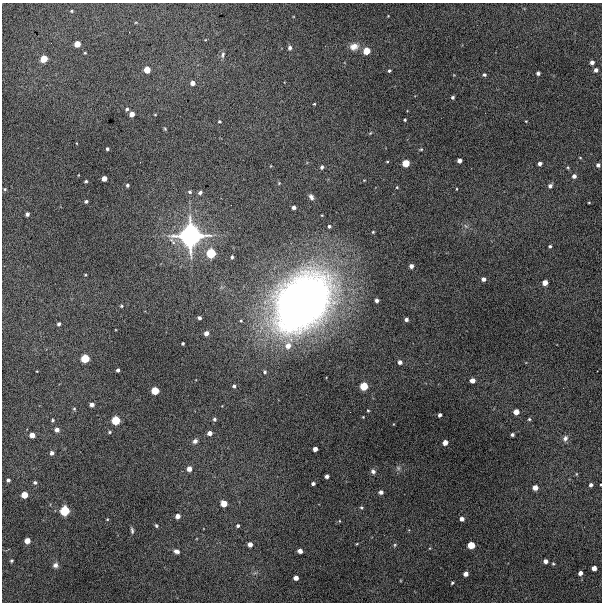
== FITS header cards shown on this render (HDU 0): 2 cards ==
NAXIS1  =                  600 / Width of image
NAXIS2  =                  600 / Height of image

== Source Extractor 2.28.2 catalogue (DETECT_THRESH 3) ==
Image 600 x 600 px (HDU 0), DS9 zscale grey, 1 PNG px = 1 image px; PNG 604 x 604 px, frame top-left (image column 1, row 600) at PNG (2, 3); no overlay
Background 3870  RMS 280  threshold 846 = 3 sigma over >= 5 px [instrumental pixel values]
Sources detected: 139; all 139 listed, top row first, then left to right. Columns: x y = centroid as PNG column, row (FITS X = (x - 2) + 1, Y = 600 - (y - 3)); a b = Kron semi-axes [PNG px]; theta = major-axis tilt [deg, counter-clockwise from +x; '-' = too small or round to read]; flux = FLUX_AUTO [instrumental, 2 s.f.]
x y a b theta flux
72 11 4 3 - 2.6e+04
388 16 3 3 - 1.2e+04
205 40 4 3 - 1.5e+04
77 44 5 5 - 2.2e+05
354 47 11 9 16 1.6e+05
290 48 5 5 - 4.8e+04
366 51 6 6 - 2.8e+05
85 53 3 3 - 1.9e+04
223 55 10 5 73 5.6e+04
44 59 6 5 - 3.0e+05
592 62 4 4 - 7.5e+04
147 70 5 5 - 2.4e+05
596 70 5 4 - 6.7e+04
389 71 3 3 - 2.9e+04
538 73 4 4 - 5.8e+04
484 75 4 4 - 3.6e+04
193 83 5 4 - 1.0e+05
452 97 4 3 - 3.5e+04
314 104 3 3 - 2.0e+04
127 109 4 4 - 3.9e+04
132 114 5 4 - 1.2e+05
155 115 4 2 - 1.5e+04
405 120 3 3 - 2.4e+04
219 121 3 3 - 2.6e+04
526 121 3 2 - 1.3e+04
165 129 5 3 - 2.2e+04
370 133 5 3 - 1.9e+04
107 149 3 3 - 3.5e+04
421 149 4 4 - 2.1e+04
580 157 4 2 - 1.3e+04
459 161 4 4 - 9.2e+04
387 162 3 3 - 1.8e+04
406 163 5 5 - 3.0e+05
540 164 4 4 - 6.5e+04
598 165 4 4 - 5.6e+04
322 167 5 4 - 4.0e+04
568 167 5 4 - 2.1e+04
574 176 4 4 - 7.6e+04
104 179 4 4 - 1.5e+05
86 181 3 3 - 2.9e+04
127 185 3 3 - 3.4e+04
550 186 5 4 - 6.4e+04
397 187 4 4 - 1.8e+04
5 189 5 4 - 2.5e+04
456 189 3 2 - 1.4e+04
190 192 5 5 - 3.4e+04
200 193 4 4 - 5.3e+04
311 197 7 4 -63 6.4e+04
86 201 4 3 - 4.1e+04
589 203 4 3 - 1.6e+04
294 207 4 4 - 6.0e+04
27 214 4 4 - 5.7e+04
329 226 3 3 - 4.2e+04
466 226 7 4 -36 3.8e+04
373 232 3 3 - 1.9e+04
190 236 20 19 - 3.5e+06
550 246 4 3 - 3.1e+04
211 253 7 7 - 5.3e+05
232 257 4 3 - 3.3e+04
411 266 4 4 - 8.3e+04
85 275 3 3 - 1.7e+04
483 279 4 4 - 7.7e+04
545 283 5 4 - 1.5e+05
377 300 4 3 - 5.7e+04
302 302 65 47 47 1.3e+07
121 306 4 4 - 2.4e+04
199 318 4 3 - 4.6e+04
406 319 4 3 - 5.7e+04
59 324 4 3 - 5.2e+04
206 333 4 4 - 1.1e+05
183 343 3 3 - 2.7e+04
288 346 8 7 - 1.7e+05
85 359 6 6 - 4.2e+05
400 362 4 4 - 7.5e+04
118 370 3 3 - 4.3e+04
37 371 3 2 - 1.3e+04
265 372 5 4 - 3.2e+04
472 380 4 4 - 1.2e+05
234 386 4 4 - 4.4e+04
364 386 6 6 - 3.6e+05
155 391 6 5 - 3.4e+05
92 405 4 4 - 7.5e+04
74 409 5 4 - 2.3e+04
368 410 4 3 - 1.9e+04
516 412 5 4 - 1.7e+05
440 415 4 3 - 5.4e+04
363 417 3 3 - 1.4e+04
214 419 5 4 - 3.9e+04
529 419 4 4 - 2.4e+04
53 420 3 3 - 2.9e+04
115 420 6 6 - 4.4e+05
57 430 4 4 - 9.1e+04
110 432 5 3 - 2.3e+04
209 433 4 4 - 1.1e+05
512 434 3 3 - 4.3e+04
32 435 5 4 - 1.5e+05
565 438 8 6 67 7.8e+04
195 441 6 5 - 6.1e+04
445 443 4 4 - 1.4e+05
315 449 4 4 - 1.1e+05
52 453 4 4 - 6.9e+04
398 468 7 5 -47 4.1e+04
189 469 4 4 - 1.2e+05
373 471 6 5 - 5.8e+04
576 474 5 3 - 1.7e+04
327 476 4 4 - 6.9e+04
8 480 4 4 - 5.0e+04
35 482 4 4 - 3.8e+04
313 484 4 3 - 5.3e+04
591 485 4 3 - 5.8e+04
535 488 4 4 - 1.4e+05
381 492 5 5 - 5.4e+04
24 495 5 5 - 2.4e+05
224 503 5 5 - 2.3e+05
361 507 4 4 - 2.9e+04
64 511 7 7 - 5.6e+05
177 516 4 4 - 1.1e+05
107 519 3 3 - 1.6e+04
462 519 4 4 - 9.4e+04
339 521 4 4 - 1.7e+04
156 526 5 3 - 2.8e+04
238 526 3 3 - 3.7e+04
132 530 7 3 -83 3.7e+04
27 541 5 4 - 1.7e+05
357 543 4 3 - 1.5e+04
250 544 4 4 - 1.1e+05
395 545 5 4 - 2.4e+04
471 545 6 5 - 3.0e+05
176 551 6 4 -17 8.3e+04
300 551 4 4 - 1.1e+05
11 560 3 3 - 2.6e+04
545 561 4 4 - 8.8e+04
553 564 4 4 - 2.5e+04
55 565 6 6 - 6.6e+04
594 568 4 4 - 1.3e+05
580 573 4 4 - 8.1e+04
466 574 4 4 - 1.0e+05
296 578 4 4 - 1.1e+05
452 583 3 3 - 2.6e+04